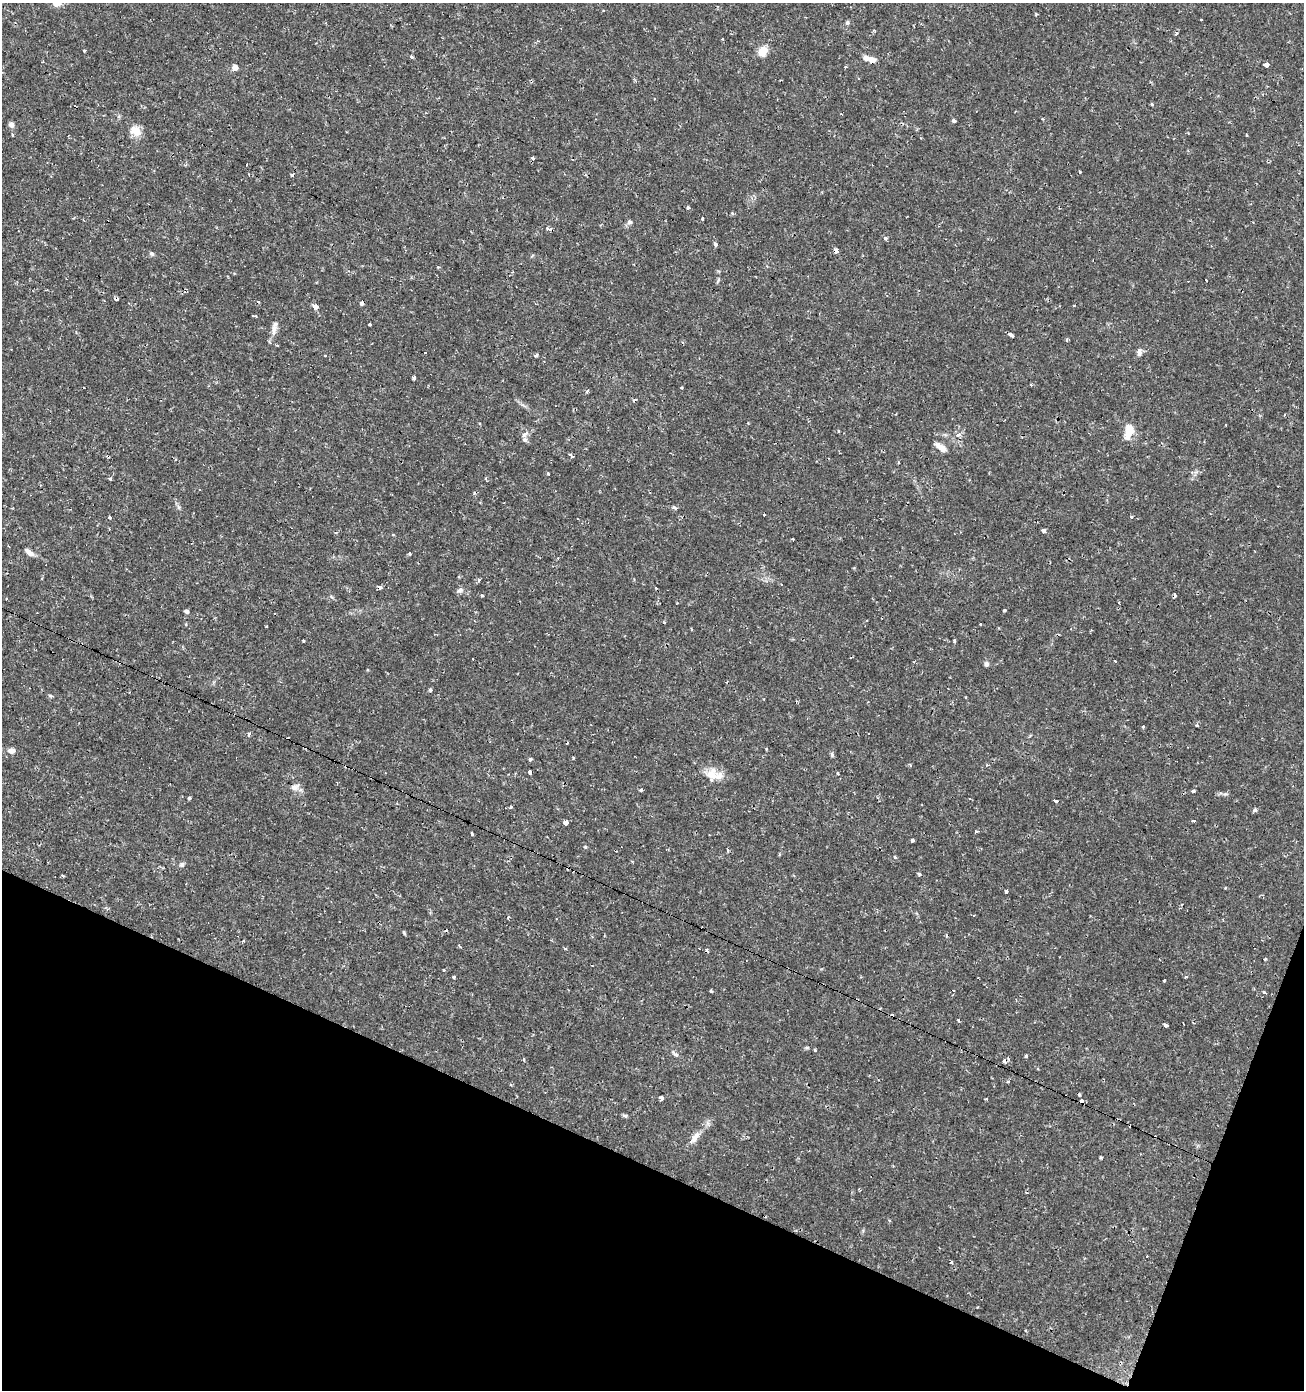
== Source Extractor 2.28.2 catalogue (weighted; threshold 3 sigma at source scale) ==
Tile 15 of 4 x 4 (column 3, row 4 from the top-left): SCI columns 2878-4179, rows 1-1388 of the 5688 x 5556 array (HDU 1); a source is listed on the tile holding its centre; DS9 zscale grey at full resolution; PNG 1306 x 1392 px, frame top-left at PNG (2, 3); no overlay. Shown black and unused: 19% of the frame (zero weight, under 2 of 3 exposures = <1% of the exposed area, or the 3 px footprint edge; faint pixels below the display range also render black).
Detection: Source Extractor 2.28.2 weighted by HDU 2 'WHT'; one run over the whole footprint, this tile lists its part. Background 0.0153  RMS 0.0019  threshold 0.00852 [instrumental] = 3 sigma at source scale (4.5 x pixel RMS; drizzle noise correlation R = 1.50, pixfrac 1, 0.0396/0.0396 arcsec/px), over >= 5 px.
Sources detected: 165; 28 cosmic-ray / hot-pixel residue — not listed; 4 inside a brighter listed object's ellipse — not listed separately; the other 133 listed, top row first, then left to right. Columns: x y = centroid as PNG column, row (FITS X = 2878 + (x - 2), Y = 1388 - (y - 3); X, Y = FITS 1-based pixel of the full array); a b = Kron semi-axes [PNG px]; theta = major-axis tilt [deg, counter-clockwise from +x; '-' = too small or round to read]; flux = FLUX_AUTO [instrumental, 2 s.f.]
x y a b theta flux
57 3 9 7 7 1.4
1201 20 3 2 - 0.33
847 23 6 5 - 0.31
1176 33 4 3 - 0.61
85 50 3 3 - 0.55
762 51 10 8 54 2.8
411 57 4 3 - 0.37
872 60 8 7 - 1.1
1266 65 4 3 - 14
235 67 5 4 - 1.8
845 67 3 3 - 0.63
654 99 3 3 - 0.34
1152 104 4 3 - 0.31
953 121 4 3 - 0.93
11 125 8 6 -57 0.64
136 131 16 11 -33 1.9
13 135 3 3 - 0.33
533 158 3 3 - 0.56
1080 172 3 3 - 0.36
292 175 4 3 - 0.36
688 207 4 3 - 0.48
732 213 5 4 - 0.25
702 218 4 3 - 0.88
630 222 7 5 2 0.45
550 229 7 3 -24 1.1
885 238 4 4 - 0.44
715 245 4 4 - 0.54
836 251 4 3 - 3.2
152 254 6 5 - 0.39
1206 280 3 2 - 0.36
116 299 4 3 - 0.83
362 303 5 4 - 0.44
1074 305 3 2 - 0.25
315 306 4 3 - 4.2
370 324 3 2 - 0.21
274 328 11 6 -85 1
1010 334 5 4 - 1.2
1067 340 4 3 - 0.31
1139 353 8 6 77 0.79
536 355 4 3 - 0.63
414 378 4 4 - 0.72
1030 385 3 3 - 0.39
587 391 5 3 - 0.34
635 400 6 3 26 0.4
1226 425 3 3 - 0.55
1130 430 16 11 -62 2.2
838 431 4 2 - 0.23
524 435 9 6 50 0.62
958 435 7 6 - 0.66
941 448 14 6 -33 1.5
571 455 6 3 -29 0.4
110 479 3 3 - 0.42
486 479 4 3 - 0.27
200 490 3 3 - 0.68
178 507 7 4 -89 0.35
674 507 6 4 -34 0.52
764 515 3 2 - 0.39
110 517 3 3 - 0.57
1131 517 4 3 - 0.55
1044 531 4 4 - 0.74
335 532 5 3 - 0.22
793 539 3 2 - 0.29
29 552 12 6 -38 1
410 554 4 3 - 0.23
479 580 5 4 - 0.36
380 587 4 3 - 1.2
460 590 10 5 16 0.53
482 595 4 3 - 0.19
6 598 3 3 - 0.21
1004 610 3 3 - 0.18
187 611 5 4 - 0.44
664 622 4 3 - 0.15
303 641 3 3 - 0.28
954 641 3 3 - 3.6
1115 661 3 3 - 1
987 664 6 6 - 0.44
430 690 5 4 - 0.34
50 696 7 3 -9 0.25
965 697 3 2 - 0.18
1197 725 5 3 - 0.19
1143 727 3 3 - 0.24
249 734 3 3 - 2.2
766 749 4 3 - 0.16
11 751 9 7 6 0.78
832 755 6 4 -73 0.3
530 760 4 3 - 0.38
910 765 5 3 - 0.2
987 765 4 4 - 0.24
530 772 4 3 - 0.74
837 773 4 2 - 0.21
714 775 24 13 -13 3.1
295 787 12 8 24 0.96
641 790 4 2 - 0.26
1193 791 4 3 - 0.41
189 798 4 4 - 0.25
1055 801 4 3 - 1.8
511 807 3 3 - 1.3
1255 810 5 4 - 0.47
1193 821 4 3 - 0.38
565 823 3 3 - 53
976 831 3 3 - 0.4
471 834 3 3 - 0.44
913 840 3 3 - 0.51
728 850 5 3 - 0.26
895 857 4 3 - 0.26
182 864 7 6 - 0.44
919 874 5 4 - 0.37
62 876 5 2 - 0.18
1006 892 4 4 - 0.45
508 917 3 2 - 0.58
404 933 6 3 -64 0.24
592 966 3 2 - 0.42
444 970 3 2 - 0.46
453 977 3 3 - 0.31
1186 977 3 3 - 0.83
1164 980 3 3 - 0.56
711 991 4 4 - 0.22
1264 992 3 3 - 0.58
958 1020 3 3 - 0.4
1183 1024 3 2 - 0.21
1165 1025 4 3 - 1.4
814 1050 4 3 - 0.23
675 1054 10 5 -37 0.52
1026 1056 5 3 - 0.24
1004 1061 5 5 - 0.68
661 1098 4 3 - 0.64
986 1099 3 2 - 0.32
1081 1102 3 3 - 4.1
625 1116 7 4 -18 0.31
695 1137 15 7 62 1.4
1101 1157 4 3 - 0.21
1147 1256 3 3 - 0.5
951 1262 3 3 - 0.55
Overlapping masked pixels (flux is a lower limit): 6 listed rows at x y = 550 229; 836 251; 116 299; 380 587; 1004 1061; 1081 1102
Isophote crosses this tile's border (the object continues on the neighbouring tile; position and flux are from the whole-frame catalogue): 1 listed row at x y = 57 3
Unlisted compact peaks at least as high as the median listed source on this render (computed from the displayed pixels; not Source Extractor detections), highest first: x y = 548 474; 585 847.